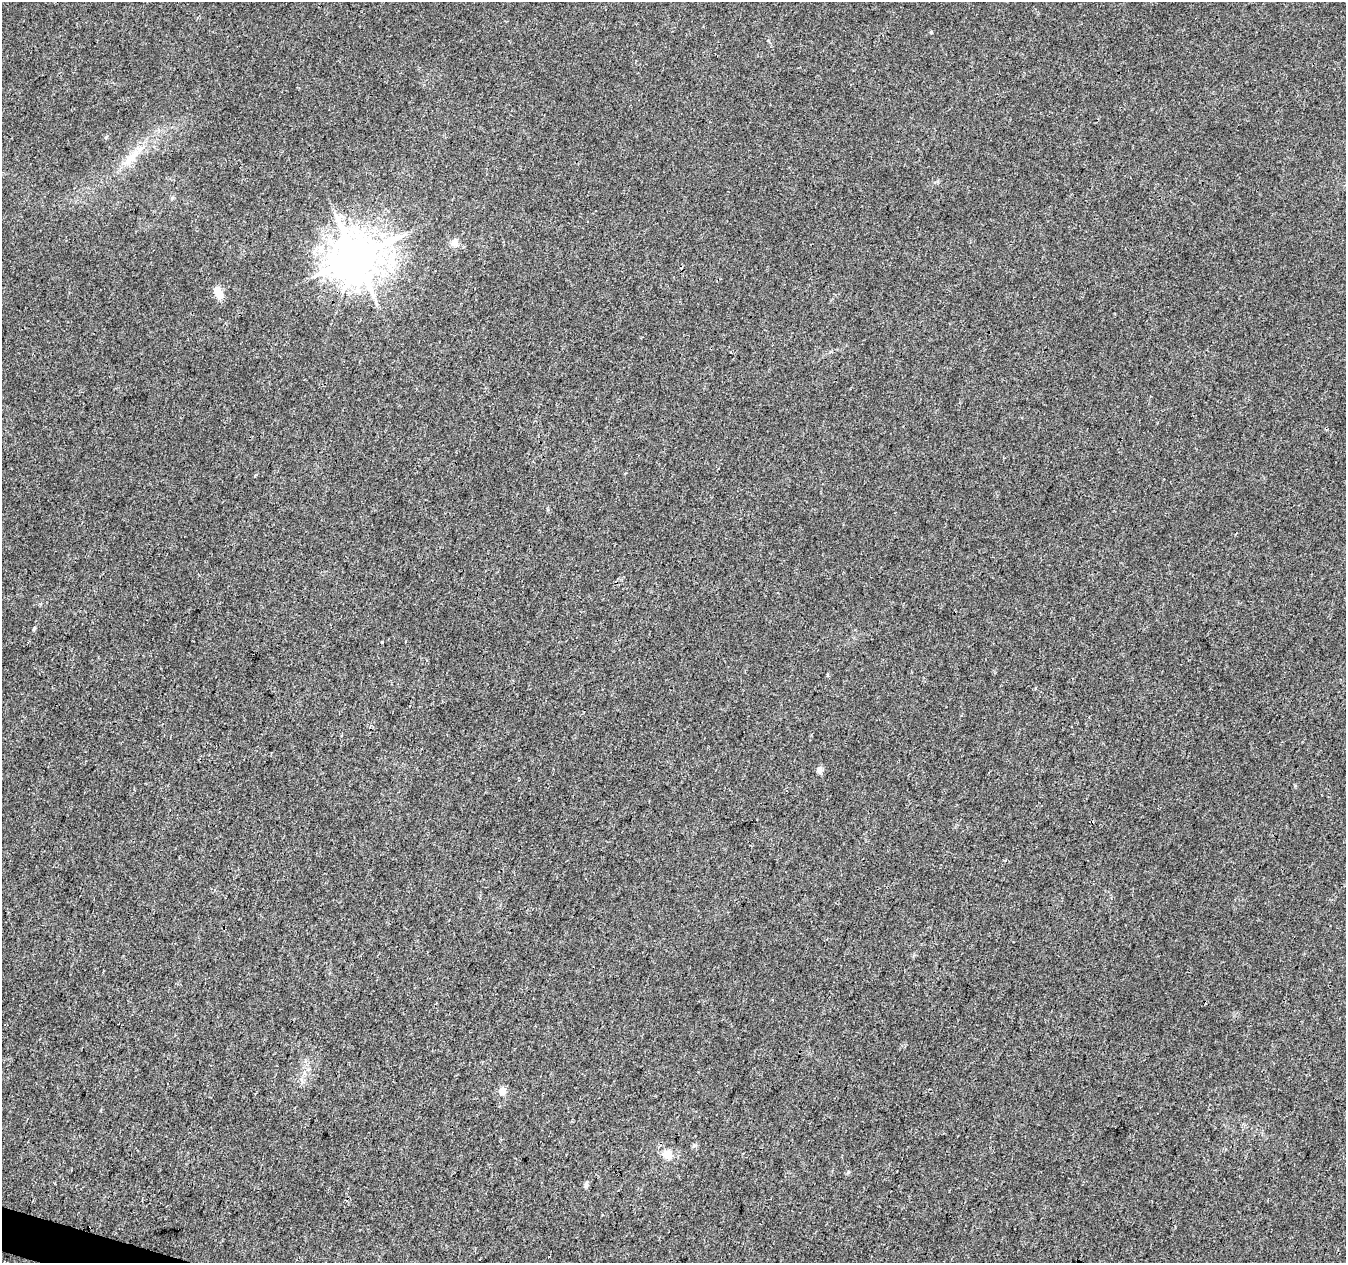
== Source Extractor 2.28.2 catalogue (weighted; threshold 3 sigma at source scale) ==
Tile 7 of 4 x 4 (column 3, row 2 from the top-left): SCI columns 2689-4032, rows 2741-4001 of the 5385 x 5542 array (HDU 1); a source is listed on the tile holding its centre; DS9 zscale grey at full resolution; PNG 1348 x 1265 px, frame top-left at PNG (2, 2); no overlay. Shown black and unused: <1% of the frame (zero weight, under 3 of 4 exposures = <1% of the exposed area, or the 3 px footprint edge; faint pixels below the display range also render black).
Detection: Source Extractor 2.28.2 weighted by HDU 2 'WHT'; one run over the whole footprint, this tile lists its part. Background 0.00635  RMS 0.0029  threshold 0.013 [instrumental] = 3 sigma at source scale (4.5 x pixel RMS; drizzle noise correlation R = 1.50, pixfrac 1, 0.0396/0.0396 arcsec/px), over >= 5 px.
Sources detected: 12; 2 cosmic-ray / hot-pixel residue — not listed; the other 10 listed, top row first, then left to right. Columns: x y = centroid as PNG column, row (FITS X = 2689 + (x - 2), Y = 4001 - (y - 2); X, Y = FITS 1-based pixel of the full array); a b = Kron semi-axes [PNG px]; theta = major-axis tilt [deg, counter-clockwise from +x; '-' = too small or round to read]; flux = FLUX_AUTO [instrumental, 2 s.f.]
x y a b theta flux
931 32 4 4 - 0.28
131 157 27 11 43 6
454 242 10 8 77 2
355 257 14 13 - 1100
219 293 15 9 -64 2.8
382 642 3 2 - 0.25
819 769 8 7 - 1.3
502 1091 5 4 - 5.4
668 1155 12 11 - 2.9
586 1185 9 4 73 0.71
Overlapping masked pixels (flux is a lower limit): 1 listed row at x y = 355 257
Unlisted compact peaks at least as high as the median listed source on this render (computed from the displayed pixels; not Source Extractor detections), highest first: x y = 34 628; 106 137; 848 1172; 827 675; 768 40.